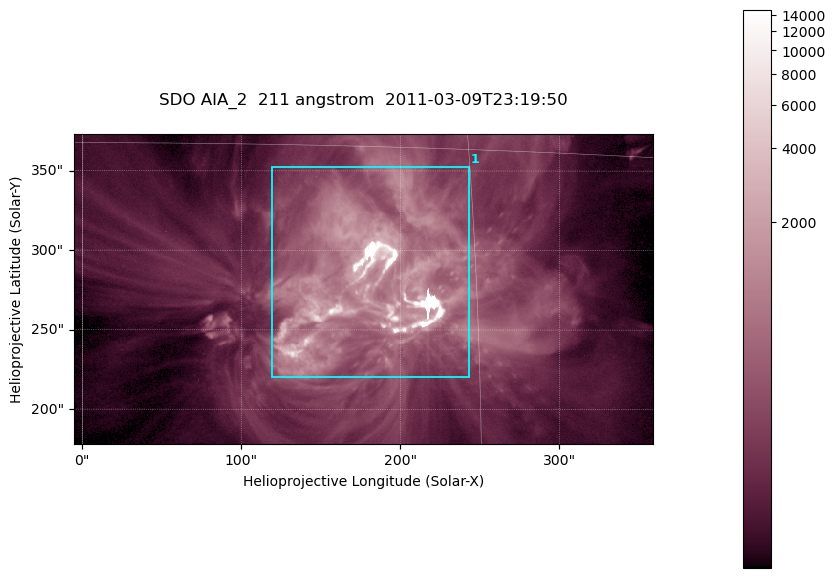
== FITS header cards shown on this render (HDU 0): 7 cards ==
TELESCOP= 'SDO     '           /
INSTRUME= 'AIA_2   '           /
WAVELNTH=                  211 /
WAVEUNIT= 'angstrom'           /
DATE-OBS= '2011-03-09T23:19:50.91' /
CTYPE1  = 'HPLN-TAN'           /
CTYPE2  = 'HPLT-TAN'           /

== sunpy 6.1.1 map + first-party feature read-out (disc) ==
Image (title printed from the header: SDO AIA_2  211 angstrom  2011-03-09T23:19:50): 606 x 324 px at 0.601 arcsec/px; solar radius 967 arcsec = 1609 px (partial field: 2.4% of the solar disc is inside the frame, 100% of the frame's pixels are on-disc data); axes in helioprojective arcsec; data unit not stated in the header (colour bar unlabelled)
Pointing: header CRPIX1/2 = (2040.79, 2040.71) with CRVAL1/2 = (0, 0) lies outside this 606 x 324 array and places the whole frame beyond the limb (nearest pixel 1.39 R_sun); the SolarSoft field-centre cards XCEN/YCEN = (176.6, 275.7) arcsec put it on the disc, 1860 arcsec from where CRPIX/CRVAL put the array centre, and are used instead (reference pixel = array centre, CRVAL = XCEN/YCEN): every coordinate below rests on XCEN/YCEN
Orientation: roll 0.0564 deg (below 1 deg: not rotated)
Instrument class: DISC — disc imager (sunpy class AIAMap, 211 A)
Bright regions (active regions / flare kernels): reference = the on-disc median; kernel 5 px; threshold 5 sigma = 810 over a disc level ~200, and >= 1.15x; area >= 196 px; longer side >= 4 px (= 2.4 arcsec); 1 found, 1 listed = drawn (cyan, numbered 1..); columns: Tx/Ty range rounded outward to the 2 arcsec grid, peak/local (2 s.f.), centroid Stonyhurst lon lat
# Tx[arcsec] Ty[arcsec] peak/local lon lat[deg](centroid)
1 118..244 220..354 81 +11 +10